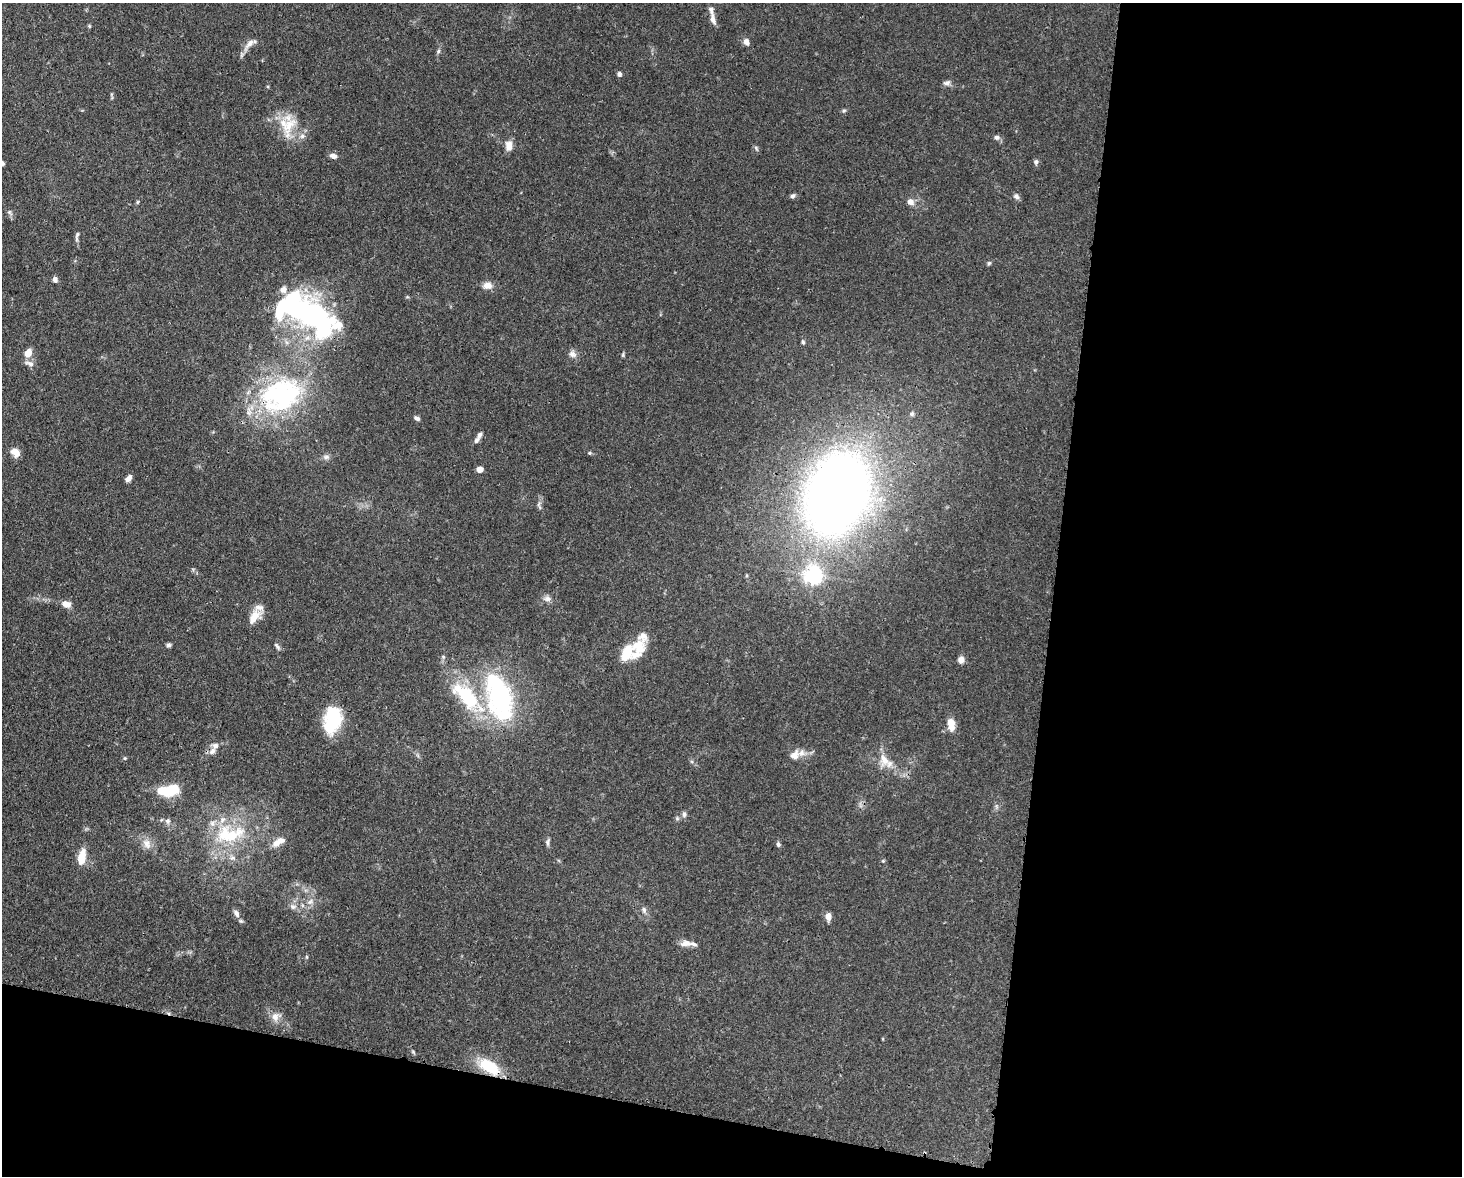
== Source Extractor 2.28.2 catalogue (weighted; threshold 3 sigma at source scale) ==
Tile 12 of 3 x 4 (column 3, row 4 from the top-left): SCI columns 3221-4680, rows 73-1246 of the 4864 x 4844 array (HDU 1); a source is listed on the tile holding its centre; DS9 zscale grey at full resolution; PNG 1464 x 1178 px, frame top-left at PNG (2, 3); no overlay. Shown black and unused: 34% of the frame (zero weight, under 3 of 4 exposures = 9% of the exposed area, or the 3 px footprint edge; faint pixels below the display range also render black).
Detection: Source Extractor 2.28.2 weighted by HDU 2 'WHT'; one run over the whole footprint, this tile lists its part. Background 0.12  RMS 0.005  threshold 0.0225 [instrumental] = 3 sigma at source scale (4.5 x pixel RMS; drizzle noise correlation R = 1.50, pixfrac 1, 0.05/0.05 arcsec/px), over >= 5 px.
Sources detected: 91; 4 inside a brighter object's white glare — not listed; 11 inside a brighter listed object's ellipse — not listed separately; the other 76 listed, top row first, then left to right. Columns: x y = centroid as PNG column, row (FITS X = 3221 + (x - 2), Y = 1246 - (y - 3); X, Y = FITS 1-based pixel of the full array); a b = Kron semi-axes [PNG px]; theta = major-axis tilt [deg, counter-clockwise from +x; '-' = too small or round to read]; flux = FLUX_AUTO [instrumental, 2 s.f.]
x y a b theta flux
713 19 16 7 -75 3
746 42 8 6 -65 2.5
250 43 20 8 48 3.9
438 51 7 5 69 0.92
619 74 5 5 - 1.4
947 83 9 7 2 1.8
844 111 6 4 2 0.74
289 126 36 14 70 12
302 136 8 6 2 1.8
997 137 7 6 - 1.4
509 146 12 7 -89 4.4
756 148 7 4 -54 0.85
333 156 10 6 -14 2
1036 162 7 6 - 1.2
793 196 6 5 - 1.3
1016 196 8 6 -33 1.5
137 202 6 4 88 0.57
910 202 6 6 - 3.8
9 212 8 5 -51 1.3
77 236 14 4 79 1.5
989 263 5 5 - 0.79
55 279 7 6 - 1.5
487 285 10 8 -3 3.9
305 312 62 28 -27 120
803 342 5 4 - 0.76
28 353 10 8 62 4.6
572 354 11 9 -22 2.4
623 355 6 4 83 0.67
29 363 14 7 -19 2.2
281 395 52 38 24 85
912 414 7 7 - 1.4
417 418 7 5 -29 1.4
477 440 9 6 50 1.6
15 452 11 8 -44 4.2
590 453 5 5 - 0.66
326 457 9 7 2 1.7
479 469 6 5 - 3.2
128 478 9 5 45 2
837 494 71 49 68 480
539 506 13 4 -76 1.4
813 575 7 6 - 190
547 599 10 8 -14 2.2
66 604 11 8 -17 3.7
254 617 20 11 57 7.2
169 645 5 5 - 1.2
277 646 12 5 -55 1.3
638 648 29 16 68 14
961 660 7 6 - 3
466 696 52 24 -46 37
500 697 42 25 -77 85
332 720 29 16 76 28
951 724 16 8 -82 5.6
212 751 12 6 50 2.5
795 755 15 11 48 4.3
125 758 5 4 - 0.63
884 760 21 13 -61 7.6
172 790 15 10 12 17
684 814 8 6 88 1.4
168 821 8 7 - 1.7
228 835 38 26 -9 33
278 842 19 9 32 4.7
548 843 10 5 84 1.3
147 844 15 11 -64 4.6
778 844 6 5 - 1.1
82 857 17 7 77 9.5
883 861 5 4 - 0.58
310 902 9 6 39 2.1
293 907 9 8 - 2.1
644 910 9 5 -75 1.5
236 913 11 7 -62 2.4
828 916 7 5 -81 4.4
686 943 15 8 6 3.7
306 957 6 4 72 0.56
276 1017 14 11 35 4.2
413 1052 7 4 -46 0.71
489 1066 26 12 -31 19
Overlapping masked pixels (flux is a lower limit): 3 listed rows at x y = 281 395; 837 494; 489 1066